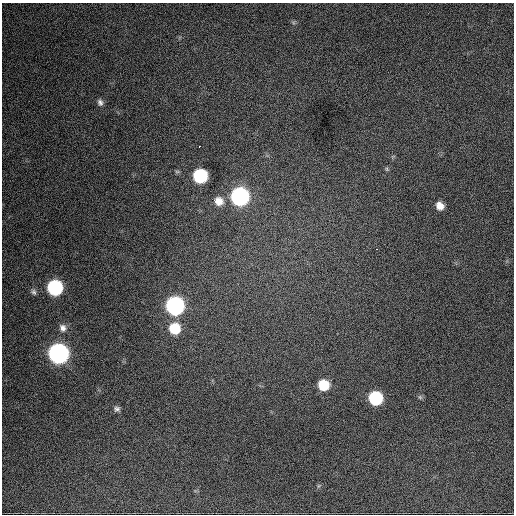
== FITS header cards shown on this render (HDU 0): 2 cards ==
NAXIS1  =                  512 / Axis length
NAXIS2  =                  512 / Axis length

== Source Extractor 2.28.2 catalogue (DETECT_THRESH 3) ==
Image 512 x 512 px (HDU 0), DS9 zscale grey, 1 PNG px = 1 image px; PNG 516 x 516 px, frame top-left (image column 1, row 512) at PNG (2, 3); no overlay
Background 722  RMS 26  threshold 79.2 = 3 sigma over >= 5 px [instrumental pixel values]
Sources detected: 19; all 19 listed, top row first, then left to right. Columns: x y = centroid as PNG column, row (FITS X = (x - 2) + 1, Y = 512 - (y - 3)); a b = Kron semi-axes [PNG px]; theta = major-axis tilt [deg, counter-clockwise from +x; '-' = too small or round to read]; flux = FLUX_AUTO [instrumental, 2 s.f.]
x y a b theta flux
100 102 9 7 -70 6200
199 146 3 2 - 1700
387 169 6 4 -89 2500
200 176 9 9 - 180000
240 196 10 10 - 530000
219 201 12 11 - 20000
440 206 8 7 - 16000
376 249 3 2 - 3100
55 288 9 9 - 250000
34 292 8 6 -62 4600
175 306 10 9 - 570000
63 328 10 9 - 10000
175 328 10 9 - 58000
58 353 10 9 - 910000
324 385 9 8 - 53000
420 397 7 4 -45 2900
375 398 9 9 - 150000
117 409 7 6 - 5400
318 486 7 4 71 2600